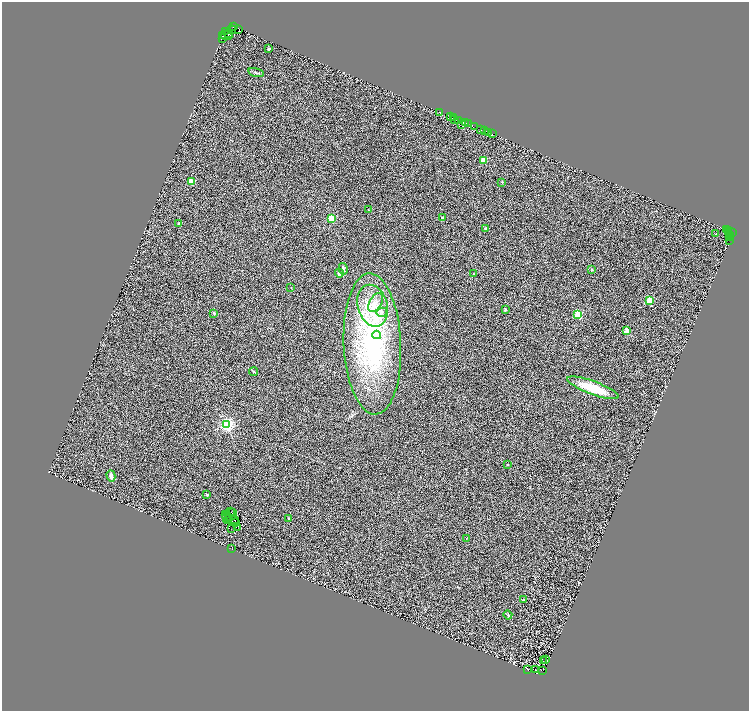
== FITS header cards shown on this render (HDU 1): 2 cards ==
NAXIS1  =                 1493
NAXIS2  =                 1418

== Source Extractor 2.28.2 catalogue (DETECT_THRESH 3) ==
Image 1493 x 1418 px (HDU 1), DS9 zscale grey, zoomed out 1/2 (1 PNG px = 2 x 2 image px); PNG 751 x 713 px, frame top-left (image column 1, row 1418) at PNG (2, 2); each listed source drawn as its Kron ellipse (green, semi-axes under 4 px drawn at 4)
Background 0.349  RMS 0.32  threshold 0.959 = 3 sigma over >= 5 px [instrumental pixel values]
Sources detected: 119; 39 cannot appear on this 1/2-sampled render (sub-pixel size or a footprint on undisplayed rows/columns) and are neither listed nor drawn; the other 80 listed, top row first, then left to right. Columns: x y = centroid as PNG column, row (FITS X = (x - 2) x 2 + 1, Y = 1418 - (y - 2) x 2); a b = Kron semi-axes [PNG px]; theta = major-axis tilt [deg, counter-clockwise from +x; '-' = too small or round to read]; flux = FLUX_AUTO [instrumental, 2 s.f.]
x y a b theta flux
234 27 4 2 - 730
231 30 4 2 - 700
239 30 3 1 - 2100
225 32 2 2 - 3400
229 33 3 1 - 520
222 36 2 1 - 1900
227 36 6 2 -6 960
222 39 3 2 - 1900
269 49 2 2 - 230
256 72 8 3 -16 96
440 112 2 1 - 1500
450 117 2 1 - 91
454 118 2 1 - 350
455 120 2 1 - 950
459 121 3 2 - 590
466 123 2 1 - 120
462 124 2 1 - 10
469 124 2 2 - 330
475 127 2 1 - 3800
480 129 3 1 - 80
484 130 2 1 - 190
488 132 3 2 - 2100
492 134 2 2 - 630
483 160 2 2 - 1400
191 182 3 2 - 2300
502 182 3 3 - 47
368 209 2 2 - 40
442 218 2 2 - 230
331 219 3 3 - 3500
178 224 3 2 - 34
486 229 2 2 - 210
726 229 2 2 - 470
729 230 2 2 - 260
728 232 2 2 - 280
733 232 3 2 - 810
716 234 2 1 - 26
729 234 2 1 - 1600
729 236 2 1 - 170
730 240 3 1 - 60
343 269 5 3 - 220
591 270 3 3 - 63
339 273 4 3 - 120
474 274 2 2 - 74
291 288 2 2 - 66
649 300 3 3 - 2800
376 302 10 6 61 380
373 306 21 15 -74 2100
505 310 3 3 - 71
382 312 5 4 - 180
214 313 3 3 - 51
578 314 3 3 - 4500
627 331 2 2 - 1200
377 335 4 4 - 1300
372 344 70 28 -87 11000
254 372 4 3 - 56
593 388 27 6 -20 1600
227 425 3 3 - 20000
507 465 2 2 - 150
111 476 5 3 - 230
207 495 2 2 - 320
231 512 2 1 - 35
233 513 2 1 - 19
226 514 2 1 - 20
226 517 2 1 - 28
229 517 3 1 - 37
288 518 2 2 - 140
234 519 2 1 - 30
227 520 4 1 - 15
235 523 4 1 - 30
238 527 2 1 - 46
232 528 2 1 - 13
466 538 2 1 - 34
232 549 2 1 - 150
523 600 3 2 - 130
508 615 4 3 - 62
545 659 3 1 - 12
543 661 2 1 - 41
527 669 2 1 - 29
536 670 3 2 - 39
543 670 3 1 - 44
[39 sub-pixel or undisplayed-footprint detections neither listed nor drawn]